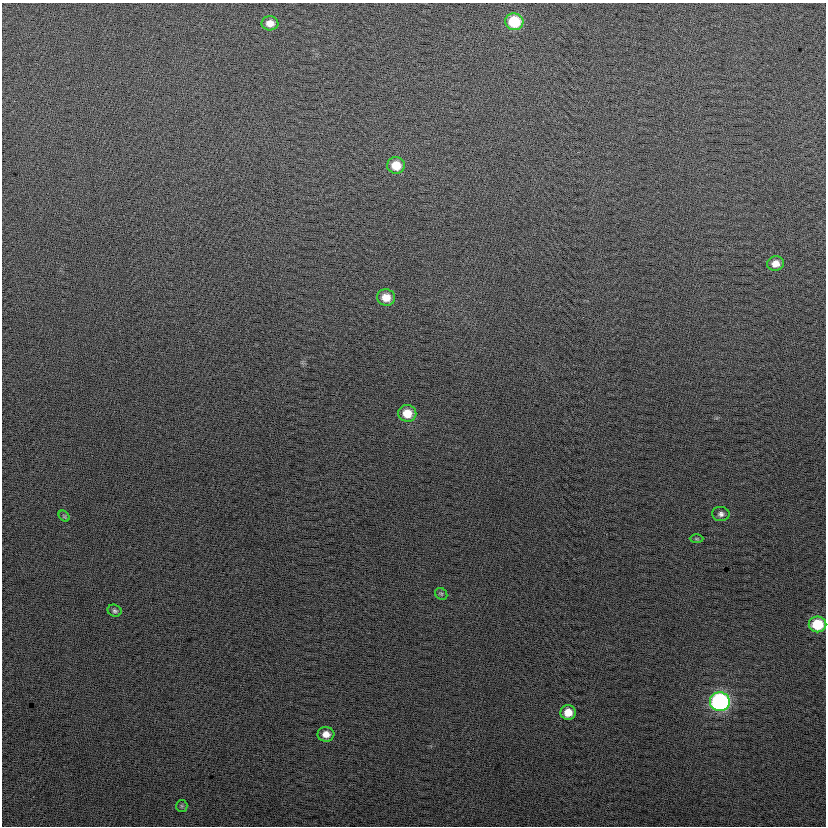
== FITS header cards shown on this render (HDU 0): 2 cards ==
NAXIS1  =                  824
NAXIS2  =                  824

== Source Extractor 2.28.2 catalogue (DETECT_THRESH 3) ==
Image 824 x 824 px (HDU 0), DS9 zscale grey, 1 PNG px = 1 image px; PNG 828 x 828 px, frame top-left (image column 1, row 824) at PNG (2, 3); each listed source drawn as its Kron ellipse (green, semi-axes under 4 px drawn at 4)
Background 22.9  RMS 14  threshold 42.5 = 3 sigma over >= 5 px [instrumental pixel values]
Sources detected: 16; all 16 listed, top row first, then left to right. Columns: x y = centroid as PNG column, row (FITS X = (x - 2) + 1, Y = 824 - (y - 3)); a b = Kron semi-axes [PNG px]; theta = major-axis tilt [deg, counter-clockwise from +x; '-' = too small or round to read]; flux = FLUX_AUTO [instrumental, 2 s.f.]
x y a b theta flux
514 22 9 8 - 44000
270 23 8 7 - 9000
396 165 9 8 - 19000
775 264 8 7 - 9400
386 297 9 8 - 15000
407 413 9 8 - 18000
721 514 8 7 - 3600
64 516 6 4 -45 1500
696 539 7 3 0 1200
441 594 6 5 - 1600
115 611 7 6 - 2300
818 624 9 8 - 38000
720 702 10 9 - 200000
568 712 7 7 - 14000
326 734 8 7 - 8800
182 806 6 5 - 1600